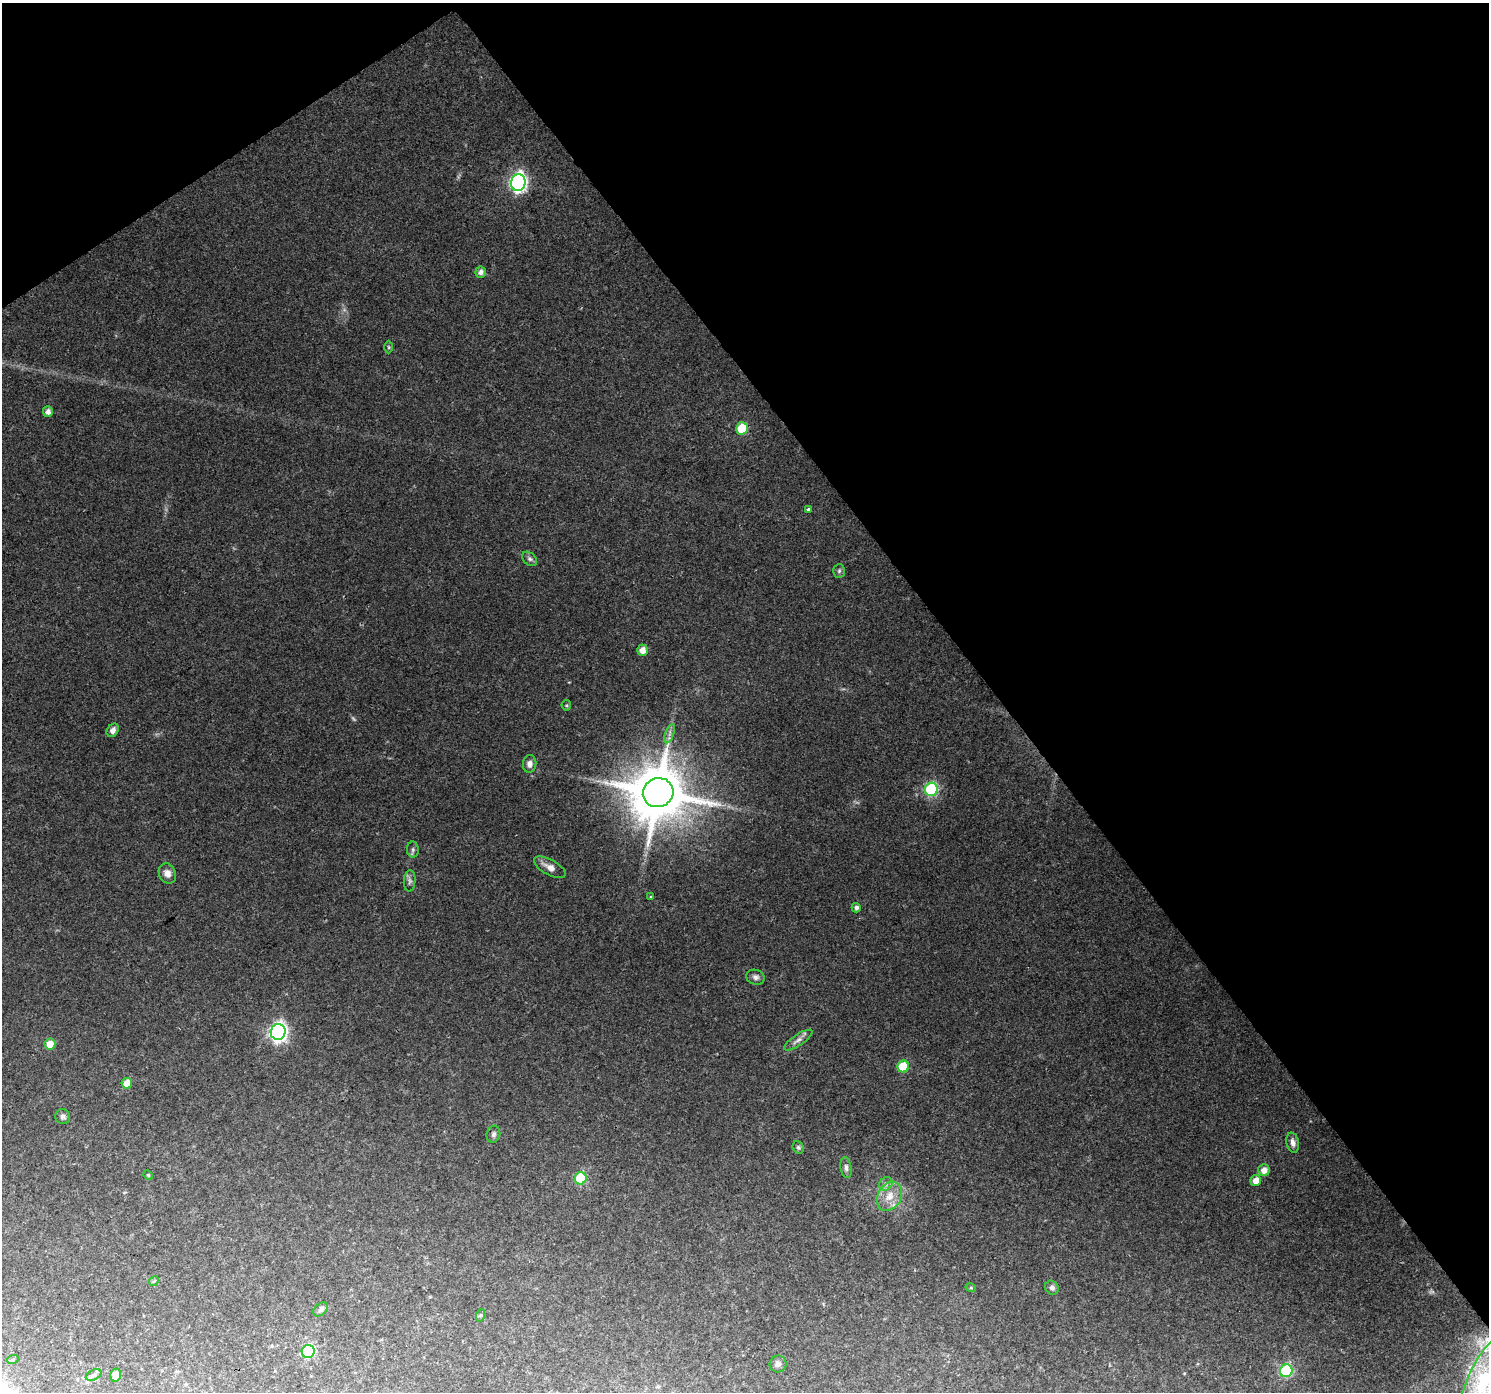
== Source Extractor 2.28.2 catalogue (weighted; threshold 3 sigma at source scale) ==
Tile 3 of 4 x 4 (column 3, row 1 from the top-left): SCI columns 2974-4460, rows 4299-5688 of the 5950 x 5879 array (HDU 1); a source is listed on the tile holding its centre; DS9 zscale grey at full resolution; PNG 1491 x 1394 px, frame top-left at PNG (2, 3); each listed source drawn as its Kron ellipse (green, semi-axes under 4 px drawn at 4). Shown black and unused: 37% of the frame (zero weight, under 2 of 3 exposures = <1% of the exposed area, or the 3 px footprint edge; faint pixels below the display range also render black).
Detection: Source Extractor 2.28.2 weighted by HDU 2 'WHT'; one run over the whole footprint, this tile lists its part. Background 0.0765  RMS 0.0081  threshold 0.0363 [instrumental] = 3 sigma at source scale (4.5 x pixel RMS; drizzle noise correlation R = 1.50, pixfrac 1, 0.0396/0.0396 arcsec/px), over >= 5 px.
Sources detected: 53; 2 too faint to see at this stretch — neither listed nor drawn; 1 inside a brighter listed object's ellipse — not listed separately; the other 50 listed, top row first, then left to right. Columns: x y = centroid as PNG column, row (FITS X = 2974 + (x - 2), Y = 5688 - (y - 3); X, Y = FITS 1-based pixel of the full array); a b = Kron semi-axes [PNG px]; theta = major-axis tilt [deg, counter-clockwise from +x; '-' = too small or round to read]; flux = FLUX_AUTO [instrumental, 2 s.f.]
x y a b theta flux
518 183 8 7 - 260
481 272 5 5 - 3.7
389 347 6 4 -89 1
48 412 5 5 - 3.9
742 428 6 6 - 28
808 509 4 4 - 1.1
529 559 8 6 -41 2.2
839 571 7 5 87 1.6
643 650 5 5 - 7.2
566 705 5 5 - 1.1
113 730 7 5 56 3.9
670 734 10 3 69 2.2
530 764 9 6 84 3.4
931 789 6 6 - 86
658 793 15 14 - 5300
413 850 8 6 89 1.8
550 867 17 7 -29 5.9
167 873 10 8 -66 5.5
410 881 10 6 86 2.7
651 897 4 3 - 0.78
856 908 4 4 - 2.8
756 977 9 7 -17 2.9
278 1032 8 7 - 290
798 1040 17 5 34 4.1
50 1044 5 5 - 10
903 1067 6 5 - 29
127 1083 5 5 - 8.5
63 1117 7 7 - 2.3
493 1134 8 6 74 2.2
1293 1143 10 6 -78 3.7
798 1147 6 5 - 1.5
846 1168 10 5 -81 2.7
1264 1170 6 5 - 5.7
148 1175 5 4 - 0.83
581 1178 6 6 - 53
1256 1181 5 5 - 6.3
886 1184 7 6 - 2.4
889 1196 15 11 59 11
154 1281 5 4 - 1.1
971 1288 5 3 - 0.86
1052 1288 7 6 - 2.7
320 1309 8 5 40 2.1
481 1315 6 4 71 1.1
308 1351 6 6 - 69
13 1359 6 3 19 1.1
778 1364 8 8 - 3
1286 1371 6 6 - 74
94 1375 8 5 27 2.1
115 1375 6 5 - 5.1
1482 1388 51 17 69 58
Isophote crosses this tile's border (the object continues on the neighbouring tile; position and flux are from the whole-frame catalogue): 1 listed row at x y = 1482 1388